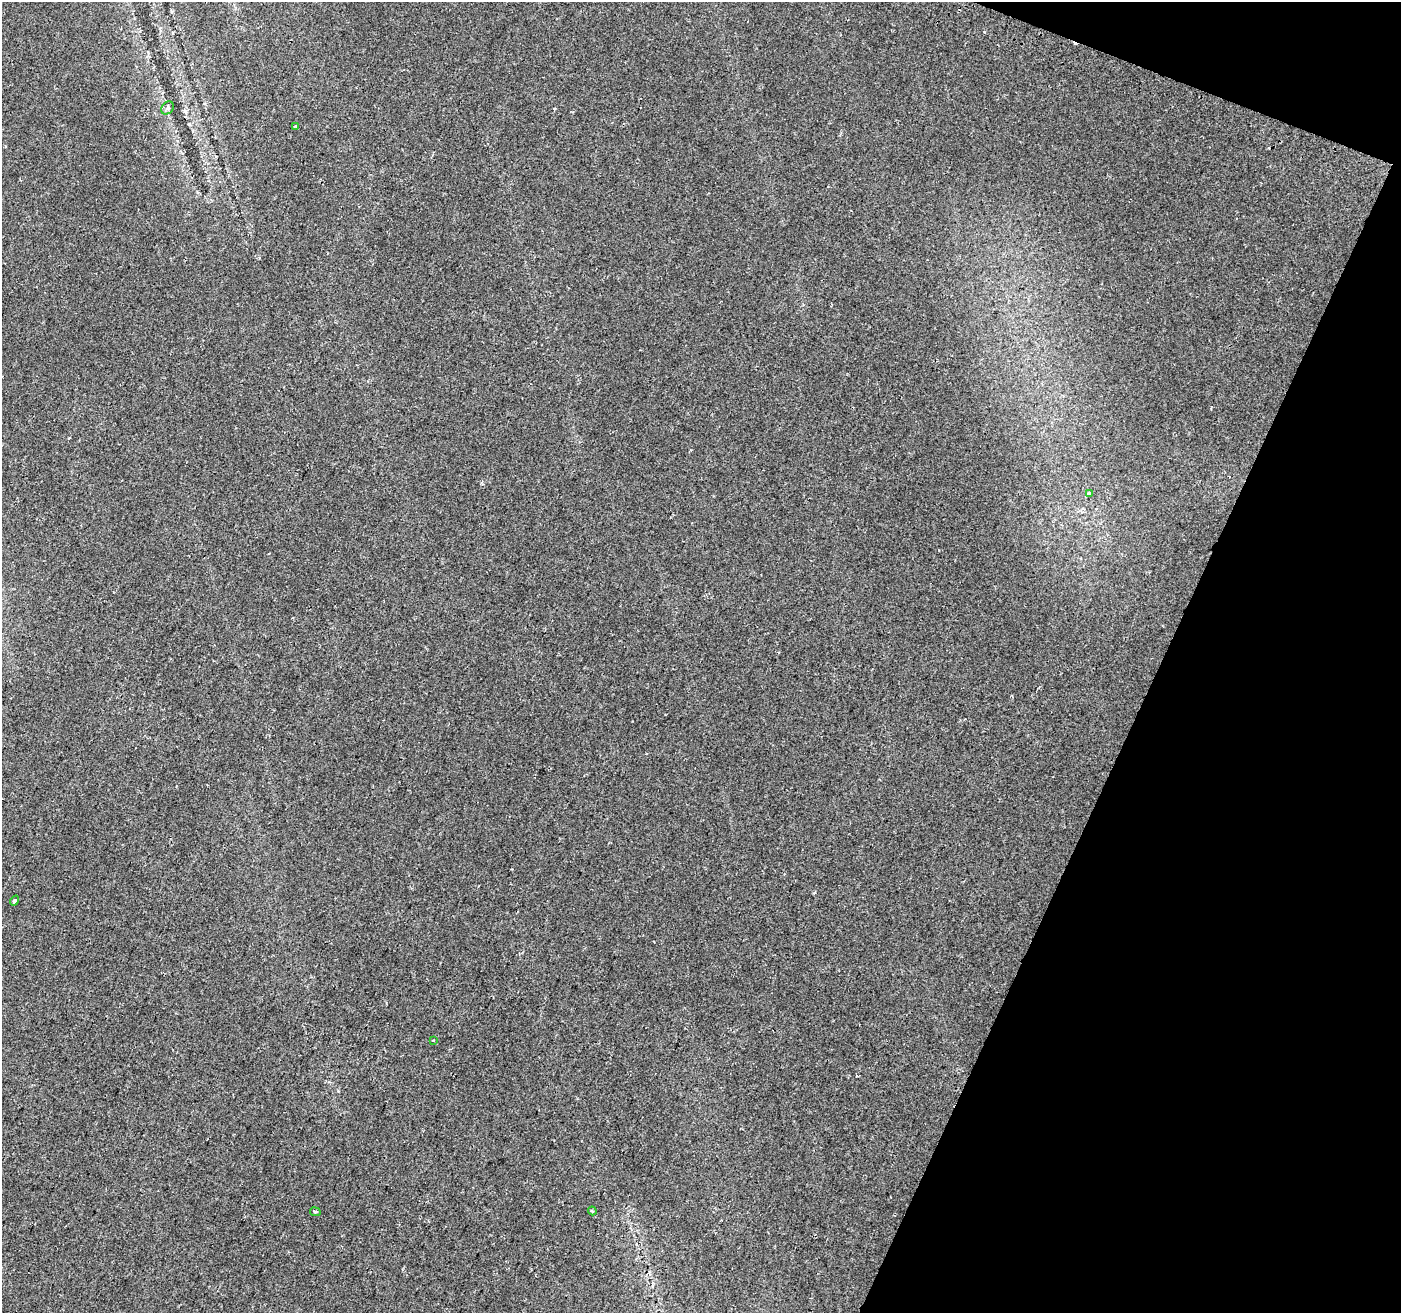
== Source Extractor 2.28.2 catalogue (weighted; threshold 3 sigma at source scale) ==
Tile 8 of 4 x 4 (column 4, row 2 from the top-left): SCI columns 4211-5609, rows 2862-4172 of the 5630 x 5788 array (HDU 1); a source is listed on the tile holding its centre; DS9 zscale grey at full resolution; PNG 1403 x 1315 px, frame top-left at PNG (2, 2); each listed source drawn as its Kron ellipse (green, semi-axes under 4 px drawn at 4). Shown black and unused: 19% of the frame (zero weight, under 2 of 3 exposures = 2% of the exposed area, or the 3 px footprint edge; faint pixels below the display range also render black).
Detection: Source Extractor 2.28.2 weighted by HDU 2 'WHT'; one run over the whole footprint, this tile lists its part. Background 0.0647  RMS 0.0089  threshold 0.04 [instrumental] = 3 sigma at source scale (4.5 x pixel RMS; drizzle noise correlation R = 1.50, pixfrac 1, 0.0396/0.0396 arcsec/px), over >= 5 px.
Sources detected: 9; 2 cosmic-ray / hot-pixel residue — neither listed nor drawn; the other 7 listed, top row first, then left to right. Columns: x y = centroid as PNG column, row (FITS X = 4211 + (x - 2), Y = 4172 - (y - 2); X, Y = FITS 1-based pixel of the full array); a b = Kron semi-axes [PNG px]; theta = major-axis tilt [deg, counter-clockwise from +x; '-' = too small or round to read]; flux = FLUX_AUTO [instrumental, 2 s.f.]
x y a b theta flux
167 108 7 5 47 1.8
295 126 4 3 - 1.1
1089 493 4 3 - 3.2
15 901 5 4 - 1.9
433 1040 3 3 - 1.9
592 1211 4 3 - 1.1
315 1212 5 3 - 1.2